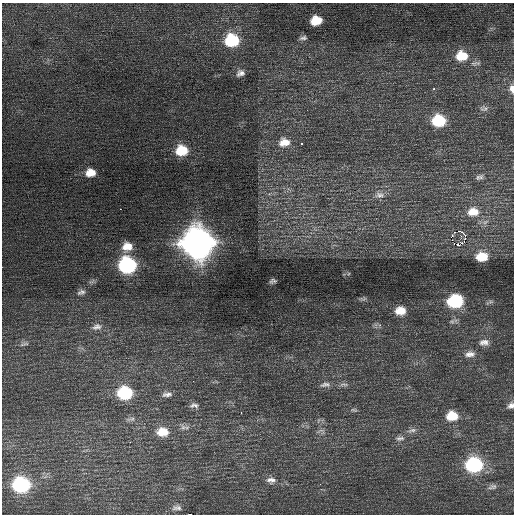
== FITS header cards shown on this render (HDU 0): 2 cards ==
NAXIS1  =                  512 / Axis length
NAXIS2  =                  512 / Axis length

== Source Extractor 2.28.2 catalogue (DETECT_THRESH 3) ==
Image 512 x 512 px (HDU 0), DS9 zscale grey, 1 PNG px = 1 image px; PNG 516 x 516 px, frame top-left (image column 1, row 512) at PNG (2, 3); no overlay
Background 0.68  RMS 0.85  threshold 2.54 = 3 sigma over >= 5 px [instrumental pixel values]
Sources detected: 57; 1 with non-positive FLUX_AUTO (blend fragments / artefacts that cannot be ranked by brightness) is not listed; the other 56 listed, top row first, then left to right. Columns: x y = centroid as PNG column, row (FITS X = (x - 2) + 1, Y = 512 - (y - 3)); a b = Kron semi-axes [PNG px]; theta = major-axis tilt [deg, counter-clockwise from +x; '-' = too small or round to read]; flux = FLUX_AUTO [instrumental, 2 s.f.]
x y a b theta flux
316 20 10 8 13 1200
303 38 10 5 11 180
232 40 12 11 - 3500
462 56 14 11 1 1200
240 73 11 9 24 300
434 89 3 3 - 200
512 89 9 5 -83 340
484 108 11 8 -1 190
439 121 11 9 -2 2600
284 142 13 10 8 630
302 143 3 3 - 290
182 150 12 10 4 1700
90 173 11 9 3 690
481 177 10 6 77 170
379 195 13 8 -1 300
120 209 2 2 - 33
473 212 15 11 4 800
458 231 3 2 - 7900
465 235 6 4 1 450
463 242 4 2 - 27
197 243 15 14 - 74000
458 245 3 2 - 2600
127 247 13 11 17 740
482 256 10 8 3 1100
127 265 11 10 - 8500
273 281 6 4 15 130
81 292 12 7 17 240
364 299 10 3 21 91
455 301 11 9 6 4300
400 311 10 8 3 670
97 327 14 8 14 340
484 342 13 8 2 300
24 344 15 4 15 160
470 354 13 8 5 330
344 384 14 4 0 190
325 385 15 6 9 270
125 393 12 10 0 3600
167 394 13 6 5 230
194 405 12 6 2 210
511 405 9 7 47 220
354 410 9 4 -11 100
241 413 3 2 - 110
452 416 11 9 4 1100
131 419 13 5 8 190
183 427 10 8 -45 240
412 430 14 5 14 250
321 431 13 6 3 190
162 432 15 11 -4 970
400 438 12 6 6 230
474 465 12 10 5 6500
271 480 13 8 0 320
320 484 2 2 - 28
21 485 12 10 1 7300
492 487 12 6 15 180
177 508 12 6 1 210
190 514 3 2 - 5600
At the frame edge (FLAGS 8, measured only in part): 3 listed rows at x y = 512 89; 511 405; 190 514
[1 non-positive-flux detection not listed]